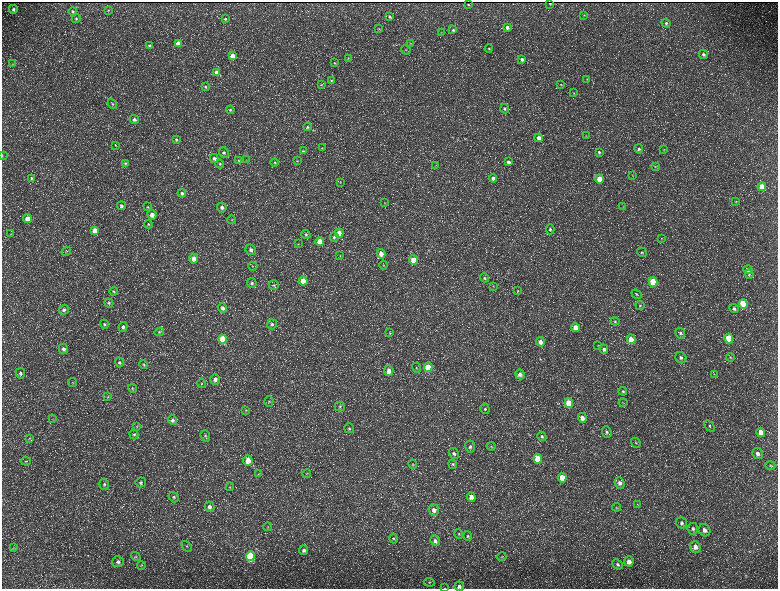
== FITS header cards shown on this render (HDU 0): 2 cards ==
NAXIS1  =                 1552 / length of data axis 1
NAXIS2  =                 1173 / length of data axis 2

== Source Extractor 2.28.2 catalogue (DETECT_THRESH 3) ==
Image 1552 x 1173 px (HDU 0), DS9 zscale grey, zoomed out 1/2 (1 PNG px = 2 x 2 image px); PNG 780 x 591 px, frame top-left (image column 1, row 1173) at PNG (2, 2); each listed source drawn as its Kron ellipse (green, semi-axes under 4 px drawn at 4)
Background 218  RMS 9.8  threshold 29.3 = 3 sigma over >= 5 px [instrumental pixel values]
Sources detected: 239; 34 cannot appear on this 1/2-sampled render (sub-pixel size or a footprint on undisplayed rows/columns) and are neither listed nor drawn; the other 205 listed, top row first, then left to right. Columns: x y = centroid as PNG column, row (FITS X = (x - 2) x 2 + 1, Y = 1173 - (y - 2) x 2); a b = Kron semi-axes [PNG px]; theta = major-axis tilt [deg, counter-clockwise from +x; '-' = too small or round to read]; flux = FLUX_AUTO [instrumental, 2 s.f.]
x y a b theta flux
550 3 2 1 - 1200
468 5 2 2 - 1200
13 9 4 4 - 5000
108 10 3 3 - 1400
73 12 4 4 - 2700
584 15 4 3 - 1300
390 17 3 3 - 2800
76 19 4 4 - 2800
225 19 4 3 - 3100
666 23 4 4 - 4200
507 27 4 3 - 5800
379 29 3 3 - 1400
453 30 4 3 - 2900
441 32 3 2 - 660
410 43 4 3 - 1300
178 44 4 3 - 22000
150 46 4 3 - 4200
489 48 4 3 - 2100
406 50 5 3 - 1600
703 54 5 4 - 4800
233 56 4 4 - 21000
348 58 3 2 - 830
522 59 4 3 - 4700
335 63 4 3 - 2000
13 64 4 3 - 1600
217 72 4 4 - 15000
587 79 4 3 - 1600
331 81 3 3 - 1900
561 84 4 3 - 1700
321 85 2 2 - 840
205 87 4 3 - 2300
574 93 4 3 - 1700
112 104 5 4 - 2900
505 109 5 4 - 3300
230 110 4 4 - 2800
134 119 4 4 - 6300
308 127 4 3 - 2400
586 136 3 2 - 930
539 138 4 4 - 10000
176 140 4 3 - 2700
115 145 3 2 - 940
322 148 3 2 - 970
639 149 4 4 - 4100
664 149 4 3 - 1600
303 151 4 4 - 2200
599 152 4 3 - 3400
224 153 5 4 - 4900
2 155 3 2 - 660
214 158 4 4 - 5500
238 160 4 3 - 1900
246 160 3 2 - 1000
297 161 3 3 - 1400
508 162 3 3 - 5000
125 163 4 3 - 2500
275 163 4 3 - 2200
220 164 4 4 - 2700
436 165 4 2 - 730
655 166 4 3 - 1600
632 175 3 2 - 960
31 178 4 3 - 2600
493 178 4 4 - 7800
599 179 4 4 - 32000
341 182 4 2 - 990
762 187 4 4 - 35000
182 193 4 4 - 4600
736 201 3 3 - 1100
384 203 3 2 - 1000
121 206 4 4 - 4200
148 207 4 3 - 1800
222 207 5 4 - 6800
623 207 3 2 - 1100
152 215 5 4 - 12000
27 219 4 4 - 20000
232 220 4 3 - 2100
148 224 4 4 - 2400
550 229 5 4 - 3100
95 230 4 4 - 17000
339 233 4 4 - 19000
11 234 3 2 - 1100
306 234 4 4 - 3300
334 237 4 4 - 4500
661 238 3 2 - 880
320 241 4 4 - 31000
298 244 3 3 - 1200
251 250 5 5 - 7100
66 251 5 2 - 1500
642 252 5 4 - 2700
381 254 5 4 - 16000
340 256 3 3 - 1400
194 259 5 4 - 15000
413 260 4 4 - 29000
383 265 4 3 - 1700
253 266 4 3 - 1800
748 270 4 4 - 7600
749 274 4 3 - 2200
484 278 4 4 - 3000
303 281 4 4 - 40000
653 282 5 4 - 65000
252 283 5 4 - 4100
274 285 5 4 - 3300
493 286 3 2 - 1000
114 291 4 3 - 2100
518 291 3 3 - 1600
637 294 5 4 - 2600
109 303 5 4 - 2700
743 304 5 4 - 88000
640 305 4 3 - 2400
223 308 4 4 - 6600
734 308 5 4 - 4000
64 310 5 4 - 4800
615 321 4 3 - 2200
104 324 4 4 - 3000
272 324 5 4 - 4700
123 327 5 4 - 5200
575 328 4 4 - 22000
159 332 5 4 - 2900
390 333 4 3 - 1500
680 333 5 4 - 4000
729 338 5 4 - 73000
223 339 4 4 - 89000
631 339 5 4 - 30000
540 342 5 4 - 9700
598 345 3 2 - 930
63 349 5 4 - 5900
604 349 4 4 - 6400
730 357 4 3 - 2100
681 358 6 5 - 6200
119 362 5 4 - 3800
144 364 4 4 - 1900
428 367 5 4 - 62000
416 368 5 3 - 2000
389 371 5 4 - 16000
20 373 5 4 - 4700
520 374 5 4 - 7300
714 374 4 2 - 1200
215 379 5 5 - 8900
73 383 4 3 - 1300
202 383 5 3 - 2100
133 388 4 4 - 2300
623 391 4 4 - 2500
108 397 3 3 - 1500
269 402 5 4 - 2600
569 403 5 4 - 51000
623 403 4 2 - 1000
340 407 5 5 - 3600
485 409 5 4 - 3200
246 410 4 3 - 1900
582 418 5 4 - 9500
52 419 3 2 - 820
172 420 5 4 - 5900
709 426 6 4 -50 3400
137 427 3 3 - 1200
349 428 5 4 - 3200
607 432 6 4 -67 3700
761 432 5 4 - 21000
134 434 5 4 - 3100
205 436 6 4 -70 3300
542 436 5 4 - 3600
30 438 3 3 - 1400
636 443 5 3 - 2500
491 446 5 3 - 2000
470 447 6 5 - 5000
454 454 6 4 -59 4700
757 454 5 5 - 8800
538 459 5 4 - 51000
248 460 5 4 - 23000
26 461 5 3 - 2200
413 464 5 4 - 2500
453 464 5 4 - 2700
770 465 5 4 - 2400
307 473 4 1 - 930
259 474 3 2 - 1100
562 478 5 4 - 31000
141 482 5 5 - 3100
620 483 6 5 - 7300
104 484 5 4 - 4200
230 487 4 4 - 2200
174 497 5 5 - 3300
471 497 5 4 - 12000
637 505 4 3 - 1700
210 507 5 4 - 7400
616 507 4 3 - 2000
434 510 6 5 - 9800
682 523 6 5 - 5500
267 527 4 2 - 1200
693 529 6 5 - 5600
704 530 6 5 - 8800
459 534 5 3 - 1900
468 536 5 4 - 3000
394 538 5 4 - 2600
435 541 5 5 - 5600
187 546 6 4 -47 2600
695 547 6 5 - 12000
13 548 4 2 - 1300
304 550 5 4 - 6000
250 556 5 4 - 160000
136 557 5 4 - 2500
501 557 5 3 - 1700
629 561 5 4 - 13000
118 562 6 5 - 6100
618 564 6 4 -42 4200
141 565 4 3 - 1600
429 582 5 4 - 2700
459 586 5 4 - 7200
445 588 4 2 - 900
At the frame edge (FLAGS 8, measured only in part): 3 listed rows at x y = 2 155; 459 586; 445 588
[34 sub-pixel or undisplayed-footprint detections neither listed nor drawn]